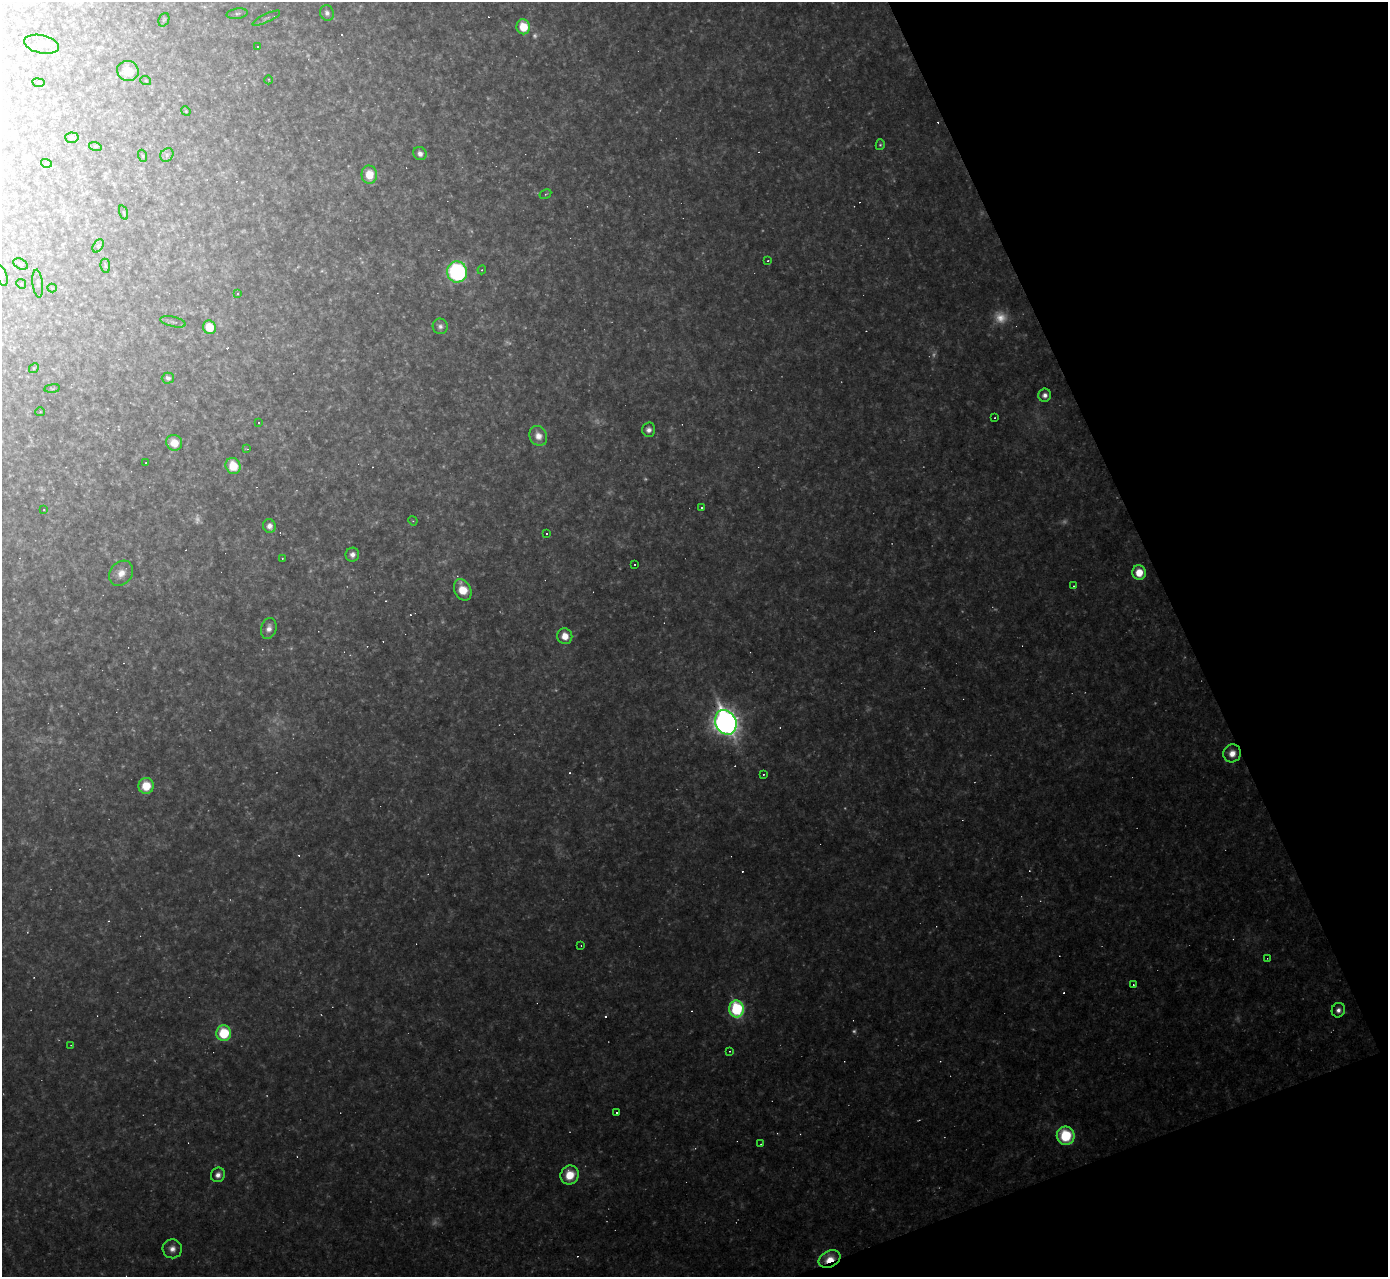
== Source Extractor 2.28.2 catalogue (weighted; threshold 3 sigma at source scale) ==
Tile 12 of 4 x 4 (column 4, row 3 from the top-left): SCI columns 4157-5542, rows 1425-2699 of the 5542 x 5528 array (HDU 1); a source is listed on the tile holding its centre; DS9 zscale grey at full resolution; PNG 1390 x 1279 px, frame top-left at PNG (2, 2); each listed source drawn as its Kron ellipse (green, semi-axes under 4 px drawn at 4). Shown black and unused: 19% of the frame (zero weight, under 2 of 3 exposures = <1% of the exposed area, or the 3 px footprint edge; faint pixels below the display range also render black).
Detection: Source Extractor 2.28.2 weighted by HDU 2 'WHT'; one run over the whole footprint, this tile lists its part. Background 0.108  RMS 0.011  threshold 0.0499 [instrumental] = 3 sigma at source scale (4.5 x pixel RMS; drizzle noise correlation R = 1.50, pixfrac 1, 0.05/0.05 arcsec/px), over >= 5 px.
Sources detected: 171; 51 too faint to see at this stretch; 38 cosmic-ray / hot-pixel residue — neither listed nor drawn; the other 82 listed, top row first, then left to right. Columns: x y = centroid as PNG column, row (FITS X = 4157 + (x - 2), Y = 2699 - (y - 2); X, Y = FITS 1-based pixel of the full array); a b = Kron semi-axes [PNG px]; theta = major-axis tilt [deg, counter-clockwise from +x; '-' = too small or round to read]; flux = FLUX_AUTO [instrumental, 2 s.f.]
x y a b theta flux
327 13 8 6 -70 4.8
237 14 10 5 8 2.8
266 18 15 3 26 3
164 20 7 5 68 1.7
523 27 7 6 - 34
41 44 18 9 -13 7.6
257 47 3 3 - 2.6
128 71 11 10 - 23
269 80 4 3 - 0.93
146 81 5 3 - 1
38 83 6 3 -8 1.1
186 111 5 4 - 1.4
72 138 7 5 -5 3.1
880 145 5 4 - 2
95 146 6 4 -18 1.6
420 153 7 6 - 7.2
167 155 7 6 - 3.3
143 156 6 4 -71 1.3
46 163 5 3 - 1.2
369 175 9 7 -86 23
545 194 6 4 28 1.9
124 213 7 3 -71 1.6
98 246 7 4 57 2.4
768 261 4 2 - 1
20 264 7 5 -27 2.3
105 266 7 5 -82 1.8
482 270 4 4 - 1.5
457 272 10 10 - 200
2 276 11 5 -72 3.7
21 284 5 4 - 1.3
38 284 14 5 -84 3.9
52 288 4 4 - 1.3
238 293 4 3 - 2
173 322 13 5 -12 3.3
440 326 8 7 - 4.9
209 327 7 6 - 27
34 368 5 4 - 1.4
168 378 6 5 - 5.8
52 388 8 4 8 1.6
1045 395 6 6 - 6.5
40 412 4 4 - 1.4
995 418 2 2 - 0.95
258 422 3 3 - 6.5
649 430 7 6 - 6.3
538 436 10 8 -63 15
174 443 8 7 - 22
247 449 4 3 - 1.3
146 463 2 2 - 0.87
233 466 8 7 - 36
702 507 3 3 - 3.9
44 510 4 2 - 0.7
413 521 5 3 - 0.97
269 526 7 6 - 9.7
547 534 3 2 - 1.4
352 555 7 6 - 6.3
282 558 3 2 - 0.96
635 564 2 2 - 1.1
121 573 13 11 51 14
1139 573 7 7 - 25
1073 586 4 3 - 1.6
463 590 11 8 -64 30
269 628 10 7 75 8.7
565 636 8 7 - 18
726 722 13 10 -64 1200
1232 753 9 8 - 14
763 774 3 3 - 1.4
146 786 8 7 - 32
581 946 2 2 - 0.68
1267 958 4 4 - 1.1
1133 985 3 2 - 1.8
737 1009 8 7 - 160
1338 1010 7 6 - 6.2
224 1033 8 7 - 62
71 1045 4 3 - 0.88
730 1051 4 3 - 1.2
617 1113 3 3 - 7.1
1066 1136 9 9 - 69
761 1144 3 2 - 0.73
218 1175 7 7 - 8.4
570 1175 10 9 - 30
172 1249 9 9 - 9.4
830 1259 11 8 29 23
Overlapping masked pixels (flux is a lower limit): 2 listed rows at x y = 726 722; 830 1259
Isophote crosses this tile's border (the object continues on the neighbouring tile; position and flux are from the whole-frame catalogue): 1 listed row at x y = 2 276